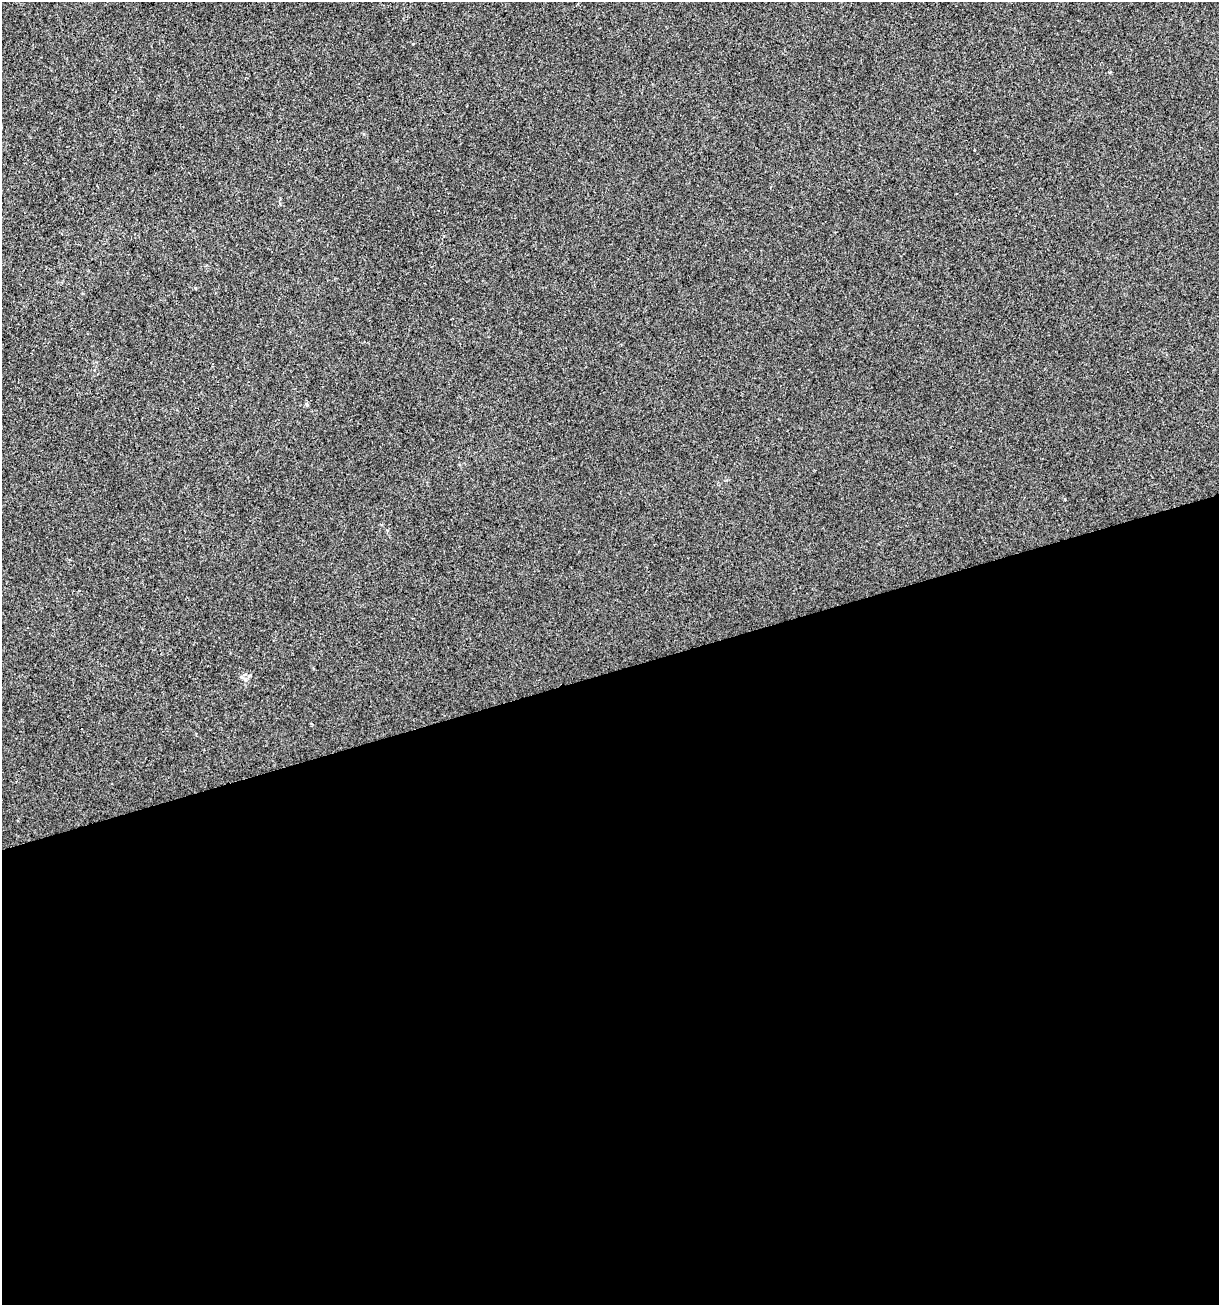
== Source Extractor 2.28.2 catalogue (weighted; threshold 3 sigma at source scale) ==
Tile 15 of 4 x 4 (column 3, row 4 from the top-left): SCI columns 2535-3751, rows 1-1303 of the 5017 x 5211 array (HDU 1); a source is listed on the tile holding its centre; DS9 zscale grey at full resolution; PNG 1221 x 1307 px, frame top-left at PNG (2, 2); no overlay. Shown black and unused: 49% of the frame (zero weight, under 2 of 3 exposures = <1% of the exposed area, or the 3 px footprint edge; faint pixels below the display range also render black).
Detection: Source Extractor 2.28.2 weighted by HDU 2 'WHT'; one run over the whole footprint, this tile lists its part. Background -6.11e-04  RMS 0.0042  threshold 0.0187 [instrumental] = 3 sigma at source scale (4.5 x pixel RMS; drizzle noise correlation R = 1.50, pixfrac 1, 0.0396/0.0396 arcsec/px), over >= 5 px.
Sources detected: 4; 1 cosmic-ray / hot-pixel residue — not listed; the other 3 listed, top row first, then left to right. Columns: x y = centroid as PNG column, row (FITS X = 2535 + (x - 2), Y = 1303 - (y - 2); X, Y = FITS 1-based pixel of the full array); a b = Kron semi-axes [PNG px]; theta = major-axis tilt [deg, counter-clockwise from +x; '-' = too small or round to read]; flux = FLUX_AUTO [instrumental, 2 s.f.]
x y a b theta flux
1109 72 3 3 - 0.98
307 404 6 4 -72 0.6
241 677 6 4 -45 0.64